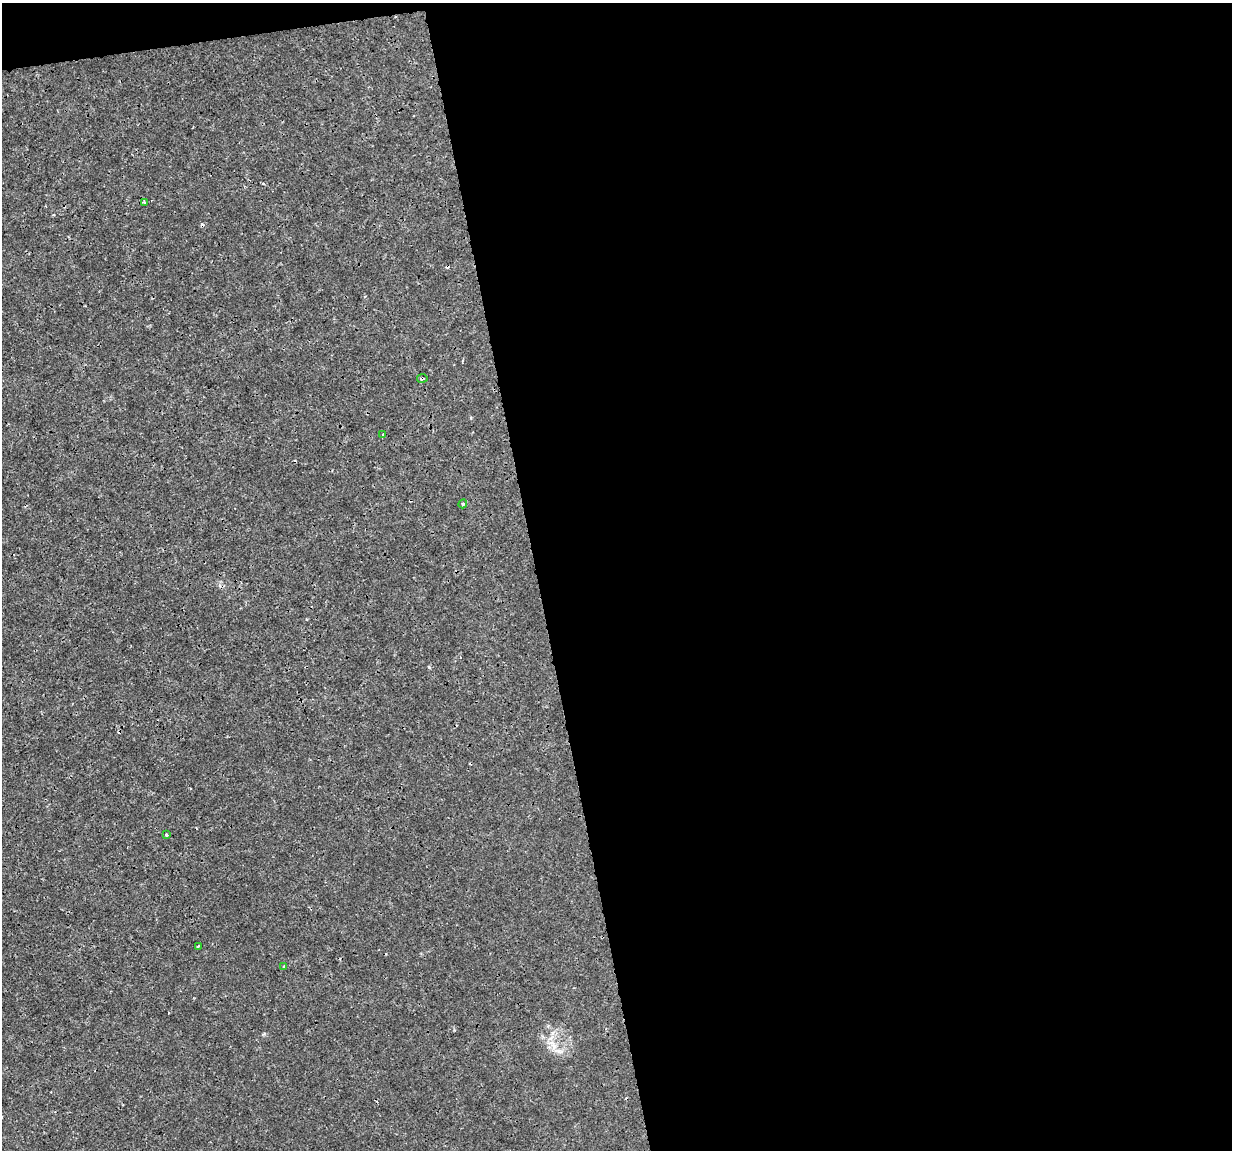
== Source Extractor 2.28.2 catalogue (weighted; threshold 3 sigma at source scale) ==
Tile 4 of 4 x 4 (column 4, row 1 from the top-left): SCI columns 3693-4922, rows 3524-4671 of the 4922 x 4703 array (HDU 1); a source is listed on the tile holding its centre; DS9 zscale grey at full resolution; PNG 1234 x 1152 px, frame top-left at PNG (2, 3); each listed source drawn as its Kron ellipse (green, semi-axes under 4 px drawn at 4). Shown black and unused: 58% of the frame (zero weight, under 3 of 4 exposures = <1% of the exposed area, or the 3 px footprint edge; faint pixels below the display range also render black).
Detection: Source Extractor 2.28.2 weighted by HDU 2 'WHT'; one run over the whole footprint, this tile lists its part. Background -4.10e-05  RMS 7.5e-04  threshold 0.00337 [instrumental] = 3 sigma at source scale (4.5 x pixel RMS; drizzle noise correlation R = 1.50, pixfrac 1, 0.0396/0.0396 arcsec/px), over >= 5 px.
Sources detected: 9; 2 cosmic-ray / hot-pixel residue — neither listed nor drawn; the other 7 listed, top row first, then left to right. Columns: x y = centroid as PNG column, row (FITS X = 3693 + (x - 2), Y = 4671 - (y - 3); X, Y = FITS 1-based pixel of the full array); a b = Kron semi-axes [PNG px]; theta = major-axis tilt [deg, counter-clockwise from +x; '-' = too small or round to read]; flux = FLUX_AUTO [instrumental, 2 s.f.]
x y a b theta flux
144 202 3 2 - 0.071
422 378 5 2 - 0.091
383 434 3 2 - 0.053
463 504 4 4 - 0.088
166 835 3 3 - 0.12
198 946 3 2 - 0.081
284 966 3 2 - 0.057
Overlapping masked pixels (flux is a lower limit): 1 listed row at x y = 422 378